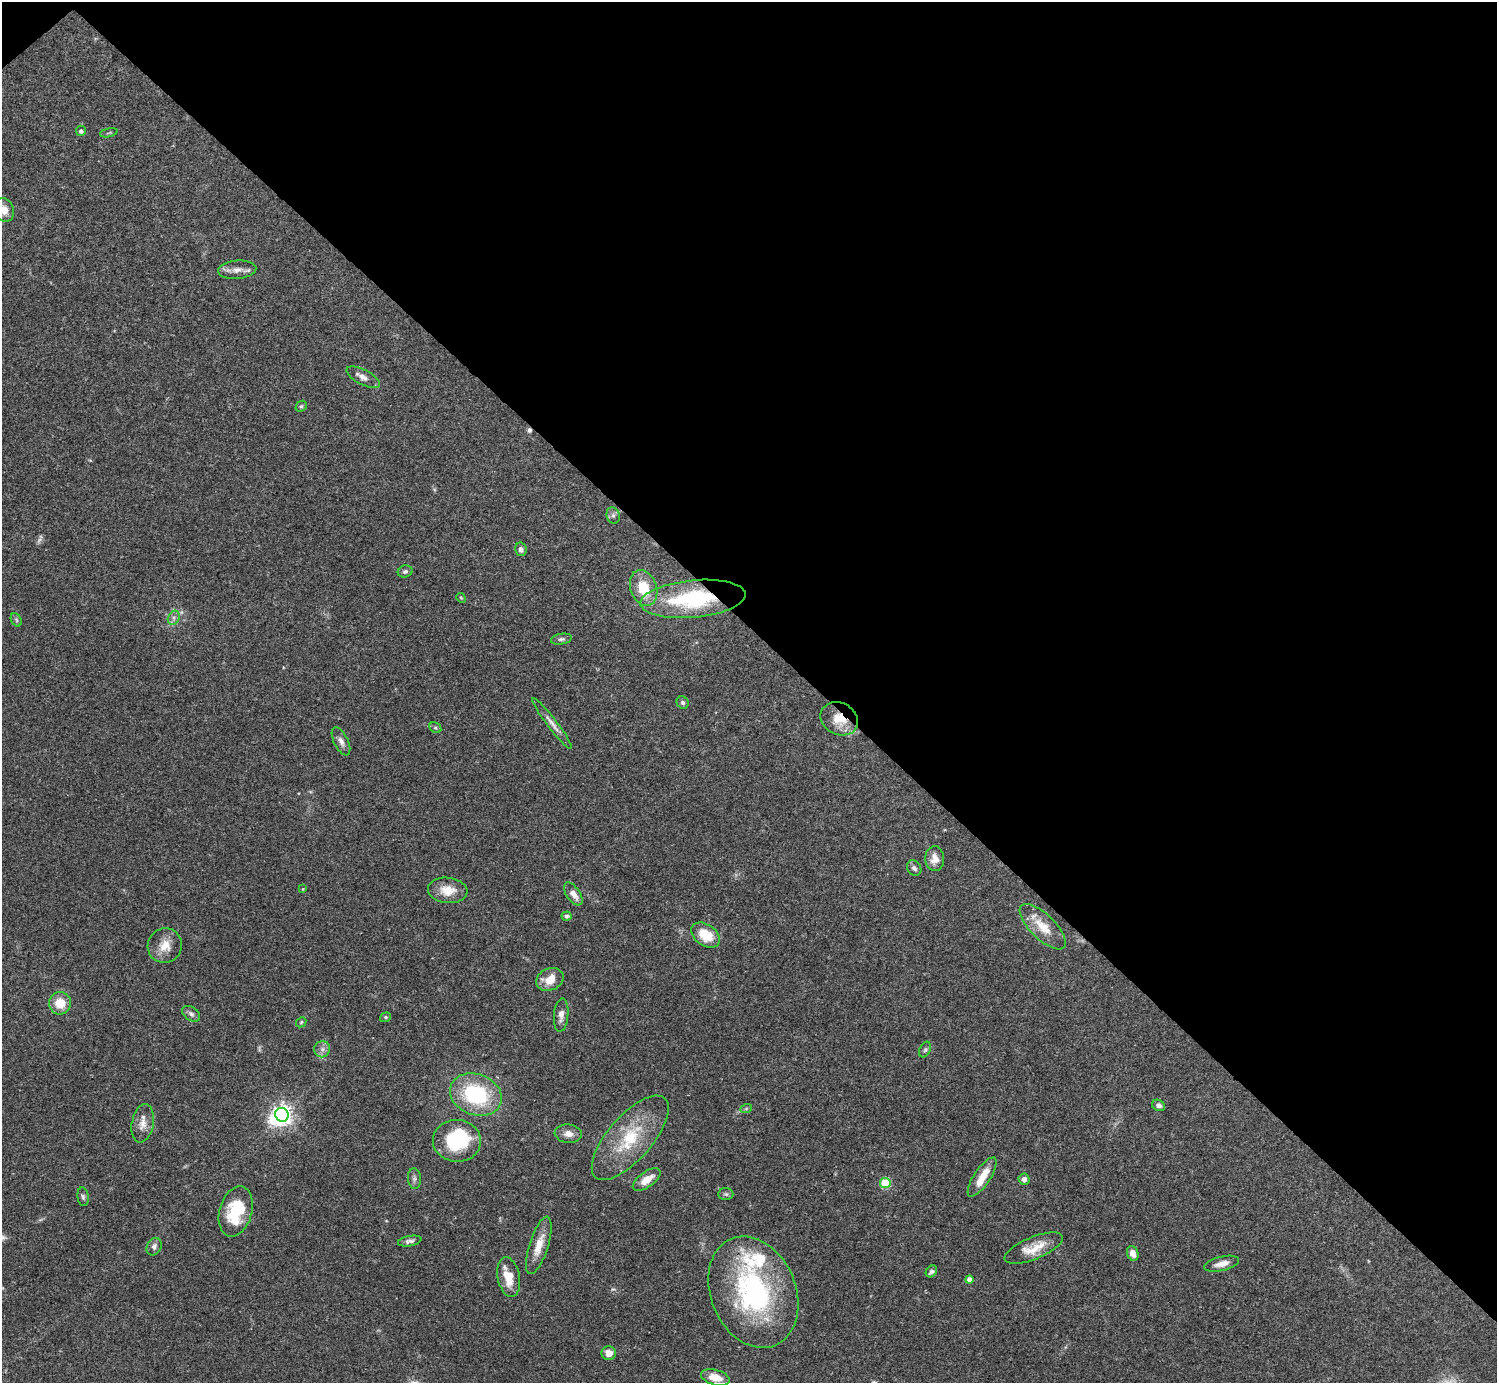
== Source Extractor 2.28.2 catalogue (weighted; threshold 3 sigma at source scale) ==
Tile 3 of 4 x 4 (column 3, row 1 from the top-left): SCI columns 2990-4484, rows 4302-5682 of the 5982 x 5981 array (HDU 1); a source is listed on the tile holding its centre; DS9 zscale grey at full resolution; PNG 1499 x 1385 px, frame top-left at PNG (2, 2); each listed source drawn as its Kron ellipse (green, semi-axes under 4 px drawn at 4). Shown black and unused: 46% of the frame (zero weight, under 3 of 4 exposures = <1% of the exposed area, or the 3 px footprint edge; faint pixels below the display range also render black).
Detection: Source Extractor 2.28.2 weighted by HDU 2 'WHT'; one run over the whole footprint, this tile lists its part. Background 0.0409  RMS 0.0027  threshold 0.0119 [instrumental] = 3 sigma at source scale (4.5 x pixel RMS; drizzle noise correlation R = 1.50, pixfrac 1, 0.05/0.05 arcsec/px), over >= 5 px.
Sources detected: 72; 2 too faint to see at this stretch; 2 inside a brighter object's white glare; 1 cosmic-ray / hot-pixel residue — neither listed nor drawn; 2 inside a brighter listed object's ellipse — not listed separately; the other 65 listed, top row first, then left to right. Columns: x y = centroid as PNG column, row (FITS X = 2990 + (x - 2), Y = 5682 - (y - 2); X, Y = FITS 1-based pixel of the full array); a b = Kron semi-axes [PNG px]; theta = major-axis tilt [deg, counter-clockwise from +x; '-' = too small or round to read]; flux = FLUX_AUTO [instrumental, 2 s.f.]
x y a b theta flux
81 131 5 5 - 0.75
109 133 9 3 12 0.32
4 210 12 10 -67 2.4
237 270 19 9 5 2.2
363 377 18 7 -28 1.7
301 406 6 5 - 0.45
613 515 8 6 -76 0.76
521 549 7 5 -78 0.88
405 571 7 6 - 0.65
644 588 18 13 -71 7.1
461 598 5 4 - 0.29
693 599 53 18 5 28
174 618 7 5 62 0.84
16 620 7 5 -61 0.5
561 639 10 5 9 0.72
683 702 6 5 - 0.65
839 719 19 16 -27 5.2
552 723 32 5 -53 2
435 728 6 5 - 0.45
341 741 15 7 -64 1.5
935 859 12 9 -87 2.8
914 868 8 6 -57 1
303 889 4 3 - 0.19
448 890 20 12 -6 4.3
573 894 13 6 -55 2.3
566 916 5 4 - 0.62
1043 927 30 12 -44 5.7
705 935 16 10 -35 6.4
165 946 17 17 - 4.1
550 979 14 11 23 4.3
60 1003 11 11 - 5
191 1014 10 6 -35 0.88
561 1015 17 7 86 1.8
385 1017 5 4 - 0.4
301 1022 6 4 47 0.35
322 1049 8 8 - 1.2
925 1050 8 5 63 0.59
476 1095 27 20 -21 23
1158 1105 7 5 -29 0.96
746 1109 6 4 20 0.35
282 1115 7 6 - 150
143 1123 19 11 79 2.8
568 1134 13 9 -5 2.1
630 1138 53 22 49 16
457 1141 24 21 -3 18
982 1177 23 8 56 5
414 1179 10 6 -87 0.89
1024 1179 6 5 - 1.2
647 1180 16 7 35 3.5
885 1183 5 5 - 14
726 1194 7 6 - 0.56
83 1197 9 5 -82 0.65
236 1212 26 16 74 13
410 1241 12 5 11 0.93
539 1245 30 9 72 4.5
154 1247 9 7 64 1.1
1034 1248 31 11 22 4.9
1133 1253 8 5 -70 2
1222 1264 18 7 13 2.2
931 1271 6 5 - 0.9
509 1277 20 11 -79 5
969 1280 4 4 - 2.1
753 1292 58 42 -67 51
609 1353 7 7 - 2
715 1377 14 7 -15 4.3
Overlapping masked pixels (flux is a lower limit): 2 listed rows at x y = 693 599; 839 719
Isophote crosses this tile's border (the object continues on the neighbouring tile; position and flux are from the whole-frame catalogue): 1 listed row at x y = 4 210